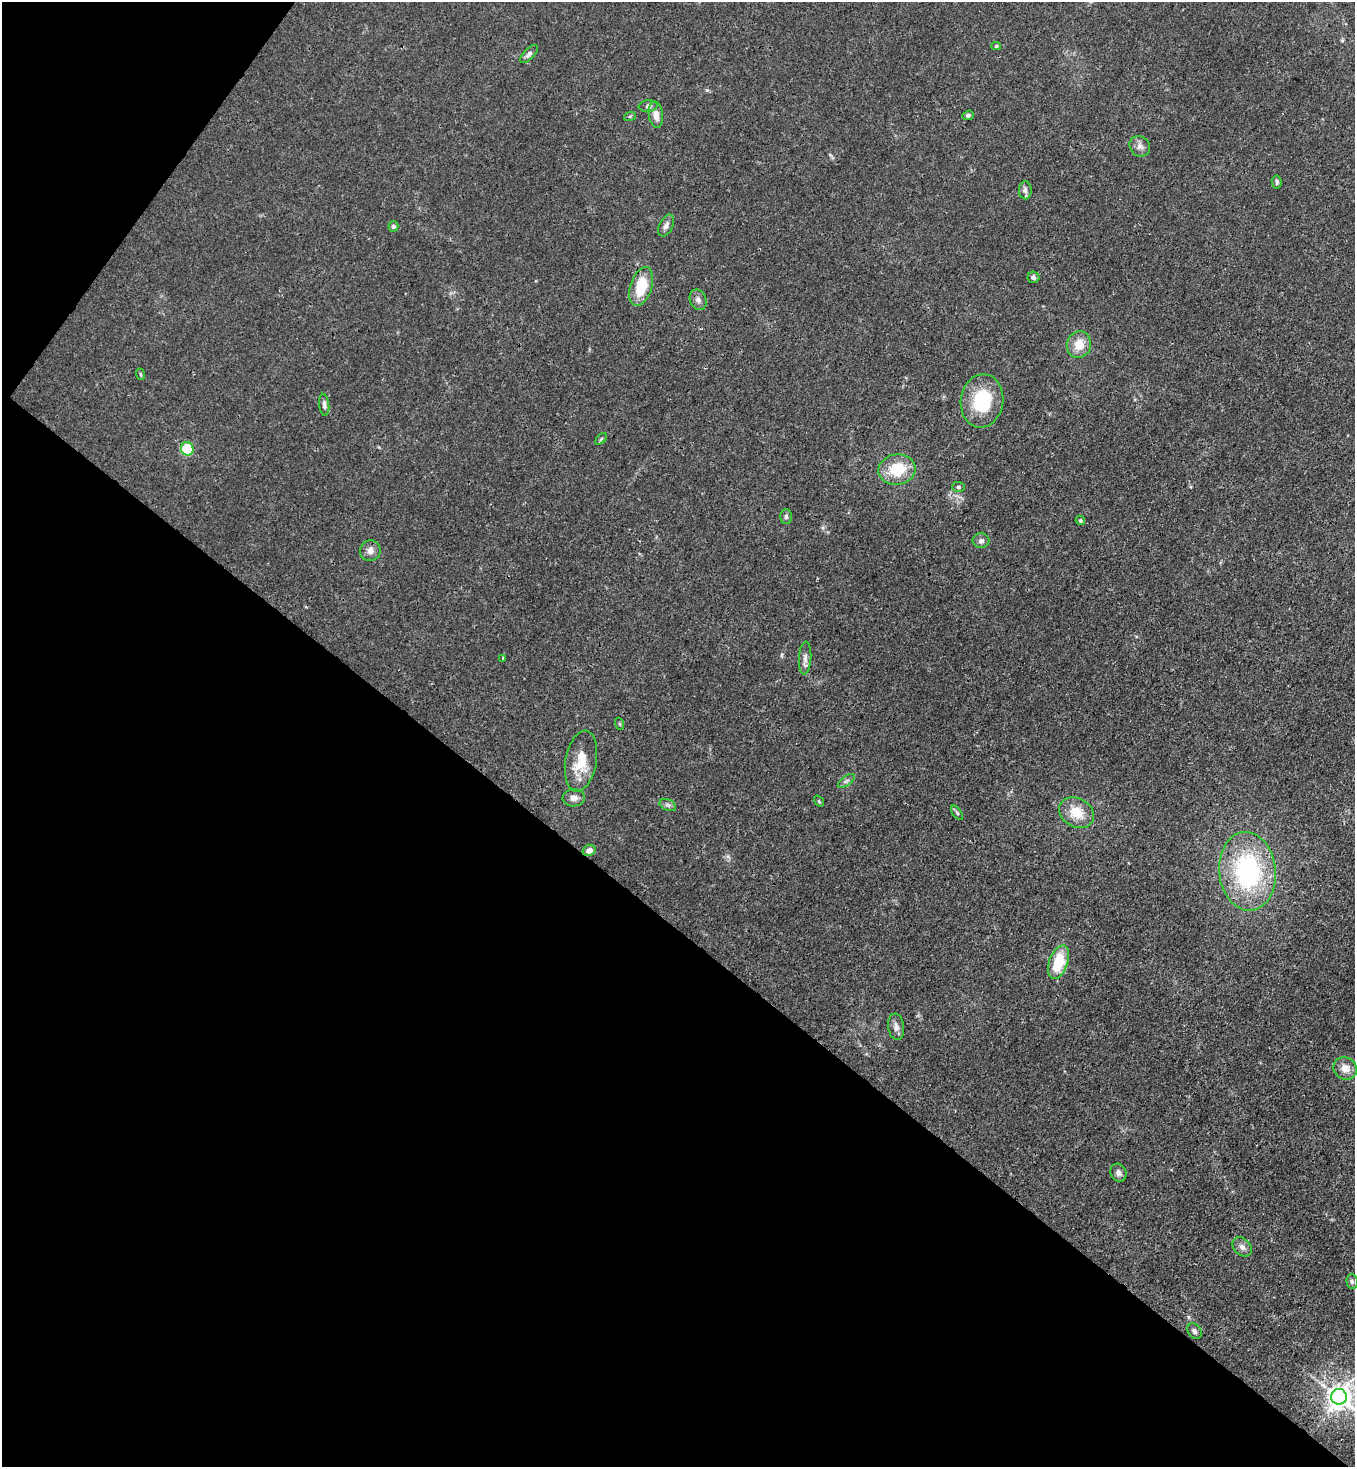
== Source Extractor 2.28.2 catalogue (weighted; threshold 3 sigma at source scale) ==
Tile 9 of 4 x 4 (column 1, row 3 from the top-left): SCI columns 227-1579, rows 1525-2989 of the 6004 x 5981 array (HDU 1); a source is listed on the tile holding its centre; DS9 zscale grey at full resolution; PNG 1357 x 1469 px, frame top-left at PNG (2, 2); each listed source drawn as its Kron ellipse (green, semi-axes under 4 px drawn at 4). Shown black and unused: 40% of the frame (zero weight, under 3 of 4 exposures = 7% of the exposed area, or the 3 px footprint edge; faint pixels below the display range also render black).
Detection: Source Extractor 2.28.2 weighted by HDU 2 'WHT'; one run over the whole footprint, this tile lists its part. Background 0.0199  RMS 0.0026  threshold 0.0119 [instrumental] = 3 sigma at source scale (4.5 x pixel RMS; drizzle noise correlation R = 1.50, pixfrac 1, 0.05/0.05 arcsec/px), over >= 5 px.
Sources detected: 47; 1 cosmic-ray / hot-pixel residue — neither listed nor drawn; the other 46 listed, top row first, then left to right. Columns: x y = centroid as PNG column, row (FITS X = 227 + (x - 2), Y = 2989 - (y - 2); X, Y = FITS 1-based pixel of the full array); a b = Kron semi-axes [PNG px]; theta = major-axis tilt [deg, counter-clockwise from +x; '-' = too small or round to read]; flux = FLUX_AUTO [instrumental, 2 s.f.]
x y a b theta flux
996 46 5 4 - 0.41
529 54 11 5 46 0.9
648 106 9 6 7 0.83
656 115 13 7 -82 2.5
968 115 6 4 19 0.57
630 116 6 3 18 0.32
1140 146 11 9 -43 1.5
1277 182 6 5 - 0.58
1025 190 9 6 89 0.95
666 225 12 7 64 1.2
393 226 5 5 - 0.68
1033 277 6 5 - 0.72
641 286 20 11 72 8.9
698 300 10 8 -66 1.2
1079 345 13 12 - 4.3
140 374 6 3 -71 0.29
982 401 27 21 82 15
324 405 11 5 -83 0.93
601 439 7 4 45 0.37
187 449 7 6 - 11
897 470 19 15 5 9
958 487 6 5 - 0.49
786 516 7 5 90 0.61
1080 520 5 4 - 0.53
981 541 8 7 - 0.88
370 551 10 10 - 1.7
503 658 4 3 - 0.33
805 658 16 6 87 1.3
620 724 6 4 -70 0.31
581 761 31 15 80 7.3
846 781 10 4 35 0.77
574 798 11 8 2 1.6
819 801 6 3 -54 0.28
668 805 8 5 -24 0.72
957 813 8 4 -54 0.44
1076 813 18 14 -29 6
589 850 6 5 - 1.5
1247 871 39 28 -84 39
1058 962 17 9 71 10
896 1027 13 8 -82 1.4
1345 1068 12 11 - 2.7
1118 1173 9 8 - 1.2
1242 1247 11 8 -45 1.4
1352 1281 7 5 -87 0.62
1194 1331 9 6 -55 0.79
1339 1397 8 8 - 280
Overlapping masked pixels (flux is a lower limit): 1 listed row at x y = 581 761
Isophote crosses this tile's border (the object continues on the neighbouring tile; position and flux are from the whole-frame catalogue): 1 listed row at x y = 1339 1397